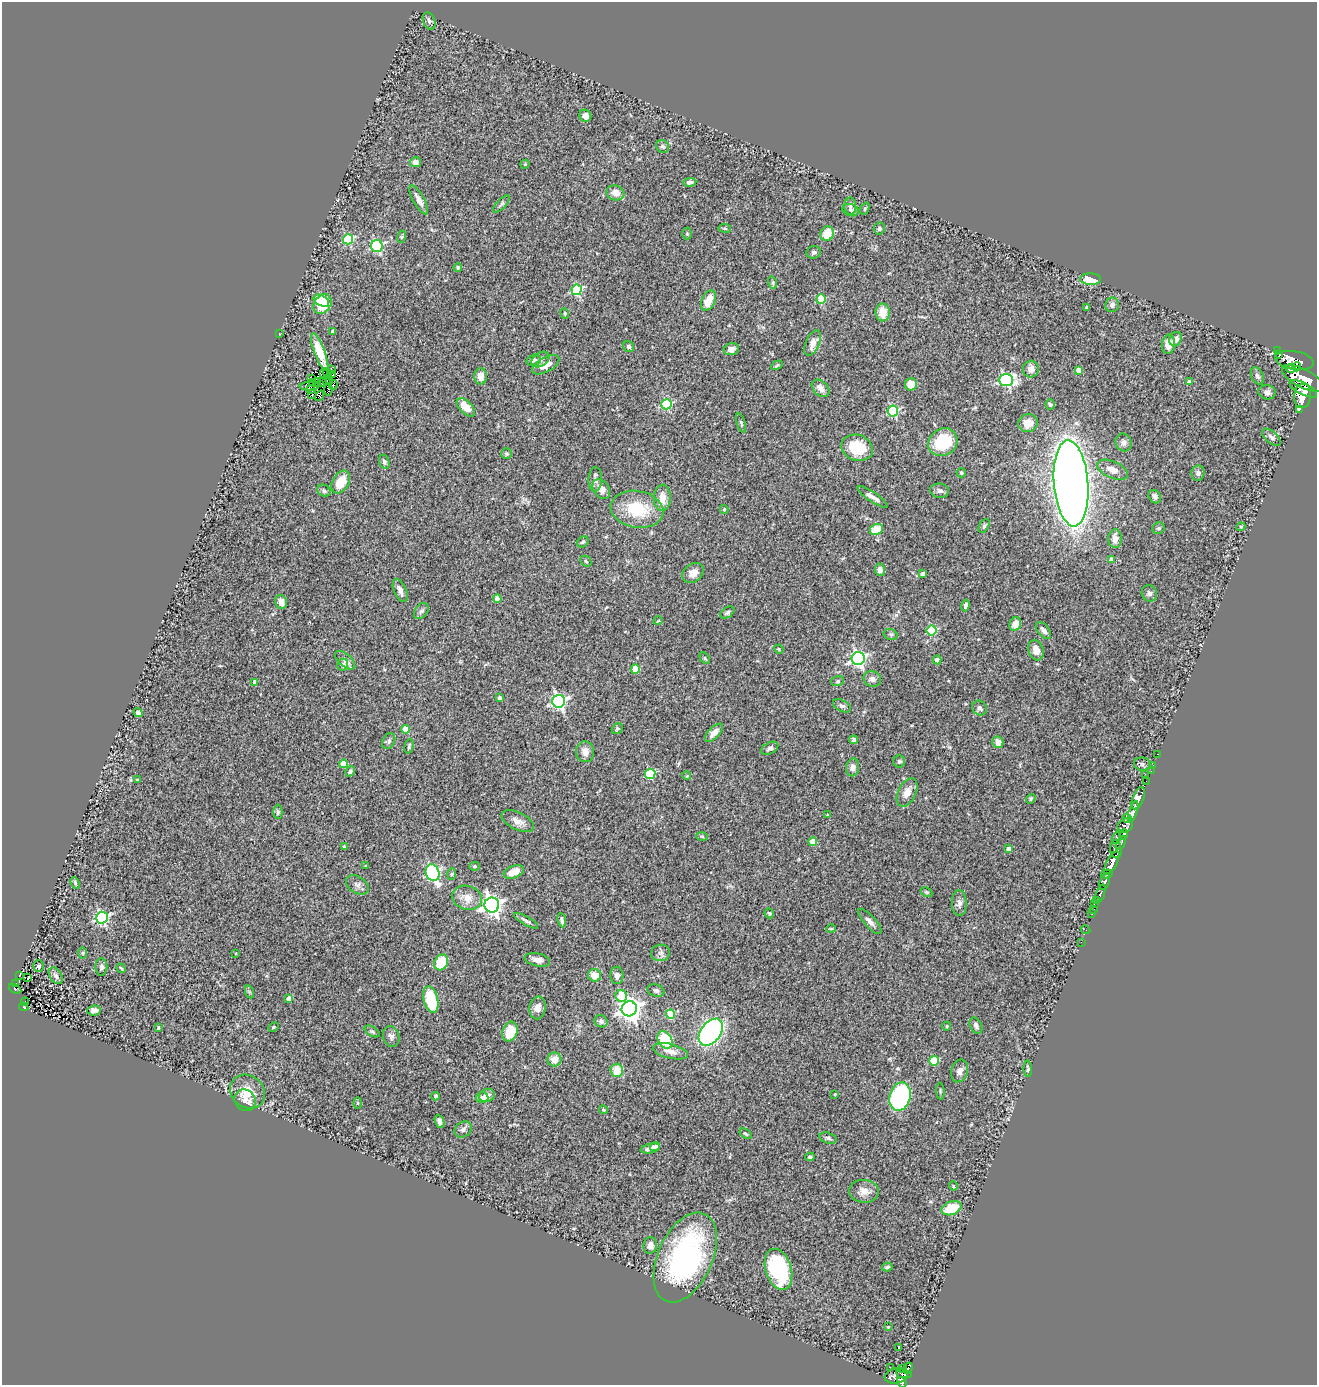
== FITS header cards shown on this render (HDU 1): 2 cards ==
NAXIS1  =                 1315
NAXIS2  =                 1383

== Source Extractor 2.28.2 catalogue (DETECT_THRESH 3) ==
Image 1315 x 1383 px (HDU 1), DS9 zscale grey, 1 PNG px = 1 image px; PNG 1319 x 1387 px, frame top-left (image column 1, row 1383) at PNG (2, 2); each listed source drawn as its Kron ellipse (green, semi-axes under 4 px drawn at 4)
Background 0.788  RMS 0.093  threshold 0.28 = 3 sigma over >= 5 px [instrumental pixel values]
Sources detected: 287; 4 with non-positive FLUX_AUTO (blend fragments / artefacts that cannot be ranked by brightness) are neither listed nor drawn; the other 283 listed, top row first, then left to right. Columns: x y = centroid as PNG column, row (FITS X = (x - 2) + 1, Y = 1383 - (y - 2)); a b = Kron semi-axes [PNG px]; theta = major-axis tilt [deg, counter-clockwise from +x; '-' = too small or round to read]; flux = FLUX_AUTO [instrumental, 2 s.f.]
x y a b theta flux
429 21 9 6 -70 19
585 116 6 6 - 30
663 147 7 6 - 14
415 162 5 5 - 36
525 164 4 3 - 5.5
690 182 6 4 9 18
615 193 9 7 -18 60
419 200 16 5 -61 40
501 204 11 4 46 13
850 206 8 6 89 16
865 209 6 4 69 7.6
851 210 8 6 -18 12
725 228 6 3 -8 7.7
879 228 6 5 - 13
687 234 6 5 - 9.2
827 234 7 6 - 120
401 237 6 4 70 7.5
348 239 5 5 - 520
377 246 6 6 - 660
814 252 7 6 - 16
458 267 4 4 - 14
1091 279 10 6 -2 120
773 283 6 4 -73 7.8
577 290 5 5 - 550
821 299 5 4 - 230
321 301 8 5 -29 140
708 301 11 6 63 99
323 304 10 8 56 230
1112 305 7 6 - 26
1087 307 4 3 - 9
883 312 9 7 -89 96
565 313 5 4 - 7.1
332 331 4 3 - 18
279 333 2 2 - 24
1176 339 7 6 - 33
813 343 13 6 66 47
1168 344 9 6 83 54
629 347 6 5 - 9.3
731 349 7 6 - 25
1277 351 2 2 - 3.7
320 352 20 5 -69 93
1279 354 3 2 - 12
534 360 7 5 17 17
540 360 10 6 35 20
1294 361 19 9 -9 3100
546 365 15 7 30 62
777 365 6 4 30 8.3
1297 367 4 2 - 490
331 369 3 2 - 10
1031 369 8 8 - 42
1291 369 4 4 - 480
1079 370 4 4 - 54
323 373 3 2 - 9
328 373 5 2 - 16
333 375 4 2 - 5.9
481 376 8 6 88 55
1257 376 9 6 -65 17
311 378 4 2 - 11
1303 378 23 9 -27 6400
326 380 3 3 - 20
1006 380 7 6 - 1000
313 382 4 2 - 0.98
317 382 4 3 - 5.3
322 382 4 2 - 1.9
329 382 3 2 - 10
1189 382 4 3 - 18
911 384 6 6 - 80
333 385 5 2 - 6.9
309 386 10 4 3 12
821 388 10 7 -44 37
328 389 6 2 87 15
1303 389 15 6 -27 3100
310 390 4 2 - 7.8
1267 392 9 7 -11 25
312 394 5 3 - 11
319 396 6 2 54 6.3
1303 396 12 8 84 3400
667 404 5 5 - 480
1050 405 5 4 - 11
466 407 11 6 -44 78
1299 409 4 3 - 130
893 411 5 5 - 610
741 423 10 3 -74 9.6
1028 423 10 9 - 73
1271 437 11 6 -39 22
943 442 15 13 36 260
1124 442 9 8 - 26
857 448 16 12 -20 220
507 454 5 5 - 11
384 462 7 5 -71 14
1112 470 16 8 -23 55
961 473 4 4 - 13
1198 473 7 6 - 16
595 479 12 7 87 26
341 482 12 8 60 140
1071 483 43 17 -85 9000
601 489 11 7 -56 57
324 491 7 5 -29 15
939 491 9 7 -7 20
873 497 18 5 -34 36
1155 497 7 5 -53 27
662 498 13 8 88 69
637 509 26 18 -10 280
724 509 4 3 - 6.7
984 526 7 4 60 13
1241 527 4 4 - 7.6
1159 528 6 5 - 12
876 529 7 5 27 120
1115 539 9 6 90 49
583 542 6 5 - 12
1111 560 4 4 - 43
586 561 6 5 - 8
880 570 6 5 - 31
693 573 12 9 40 49
922 574 4 3 - 21
400 590 12 6 -67 36
1149 593 8 7 - 20
497 599 4 4 - 93
281 602 7 5 -71 50
966 605 6 4 78 18
421 611 9 6 52 21
727 613 8 5 35 14
658 621 4 3 - 4.5
1015 624 7 5 66 54
1043 630 10 5 -52 23
932 631 5 5 - 350
891 635 7 5 -16 12
779 649 5 4 - 6.6
1036 650 10 7 -71 55
705 658 6 4 -60 9.2
858 659 6 6 - 1500
345 660 12 6 -41 30
937 660 4 4 - 54
343 665 6 5 - 33
635 669 4 4 - 190
872 679 9 7 -25 29
838 681 6 5 - 10
255 682 4 4 - 56
499 698 4 3 - 18
559 701 6 6 - 1500
842 706 9 5 -27 16
979 708 8 7 - 20
138 713 5 4 - 16
405 729 4 4 - 72
617 729 6 5 - 9.9
714 733 11 5 46 46
854 740 4 4 - 12
389 741 8 6 63 16
998 742 6 5 - 50
409 746 7 4 76 10
770 748 9 5 28 19
585 752 10 9 - 51
1158 754 3 2 - 16
899 761 6 6 - 14
343 764 4 4 - 140
1142 764 8 6 -3 15
1153 765 3 2 - 26
853 767 9 6 81 35
350 771 5 4 - 14
1151 771 3 2 - 6.2
650 774 5 5 - 430
1145 774 2 2 - 91
687 776 4 3 - 5.3
138 780 4 3 - 17
1146 781 2 2 - 9.2
907 792 15 8 64 57
1138 798 12 5 67 1300
1031 799 5 4 - 8.5
1133 811 11 4 71 1200
278 812 7 4 -90 10
828 815 3 3 - 5.2
1127 819 5 3 - 170
518 821 17 8 -26 47
1125 825 8 6 41 460
1124 834 5 4 - 570
702 836 6 4 -3 7.3
1116 838 6 3 75 150
813 842 4 4 - 120
1121 843 7 3 64 320
344 846 3 3 - 8.7
1009 849 4 4 - 42
1116 849 9 5 -82 890
1112 863 13 5 61 3000
365 865 3 2 - 4.2
474 866 5 4 - 8.9
514 872 10 6 21 76
433 873 8 6 -68 810
452 874 6 4 87 8.8
1107 874 6 3 13 330
1105 882 9 5 68 1100
75 883 6 3 -66 9.4
357 885 12 8 -33 28
926 892 6 4 -26 8.7
1100 893 9 3 71 170
467 898 15 12 -17 76
1097 901 4 2 - 210
959 903 13 7 -89 25
1094 904 3 2 - 11
492 905 7 7 - 3000
1094 909 3 2 - 23
769 913 5 4 - 9.3
1092 914 3 2 - 9.6
102 918 6 6 - 1000
562 920 7 4 -82 18
526 921 13 3 -30 20
870 921 16 5 -48 30
831 929 5 3 - 6.1
1086 930 5 2 - 9.4
1081 942 2 2 - 8
83 953 5 3 - 7
236 953 3 2 - 3.5
661 953 9 8 - 24
537 960 13 6 -12 44
441 962 8 6 61 220
38 966 6 5 - 15
101 967 9 6 -90 18
121 968 5 3 - 7.6
19 975 3 2 - 4.1
594 975 6 6 - 77
617 975 9 6 -86 23
56 976 9 6 -56 22
28 978 3 2 - 6.8
16 984 3 2 - 17
15 989 7 3 -27 110
656 990 9 6 -17 16
250 992 7 4 -70 9.9
621 996 6 5 - 210
289 998 4 4 - 50
431 1000 13 7 -77 270
25 1002 4 3 - 15
24 1007 5 4 - 63
538 1008 11 8 80 44
629 1009 7 7 - 4500
94 1010 7 5 7 34
670 1014 4 4 - 260
601 1021 6 6 - 17
947 1026 4 4 - 6.9
976 1026 8 5 -60 20
273 1027 5 4 - 7.1
158 1028 3 3 - 7.2
372 1031 8 4 -33 12
510 1032 10 7 72 130
711 1032 15 10 52 1500
391 1037 10 8 -76 27
665 1040 9 6 -59 240
670 1051 18 7 -14 53
554 1059 7 7 - 66
934 1061 5 5 - 230
1028 1069 8 4 -87 12
617 1070 7 6 - 97
960 1071 11 8 73 32
940 1091 8 3 -86 7.7
247 1092 18 16 -39 130
835 1094 3 3 - 6.1
487 1095 8 6 23 36
436 1096 4 4 - 14
482 1097 6 5 - 20
900 1097 14 10 74 710
245 1100 11 10 - 51
357 1103 5 3 - 6.4
603 1110 4 4 - 7.9
439 1121 7 4 -67 26
463 1129 9 7 35 22
746 1134 7 3 -35 7.9
828 1138 9 5 -16 14
655 1147 5 4 - 16
650 1148 10 4 12 30
810 1157 5 3 - 10
953 1186 5 3 - 5
864 1191 15 11 -5 56
951 1208 10 6 20 140
650 1245 8 7 - 31
685 1257 48 27 66 1200
887 1267 5 3 - 11
778 1269 21 13 -72 540
888 1327 4 2 - 4.3
899 1348 3 3 - 19
891 1368 3 2 - 6.2
903 1368 3 2 - 9.3
908 1368 6 3 68 190
904 1374 8 4 -11 210
896 1376 11 7 11 660
902 1382 5 4 - 780
At the frame edge (FLAGS 8, measured only in part): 1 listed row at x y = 902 1382
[4 non-positive-flux detections neither listed nor drawn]